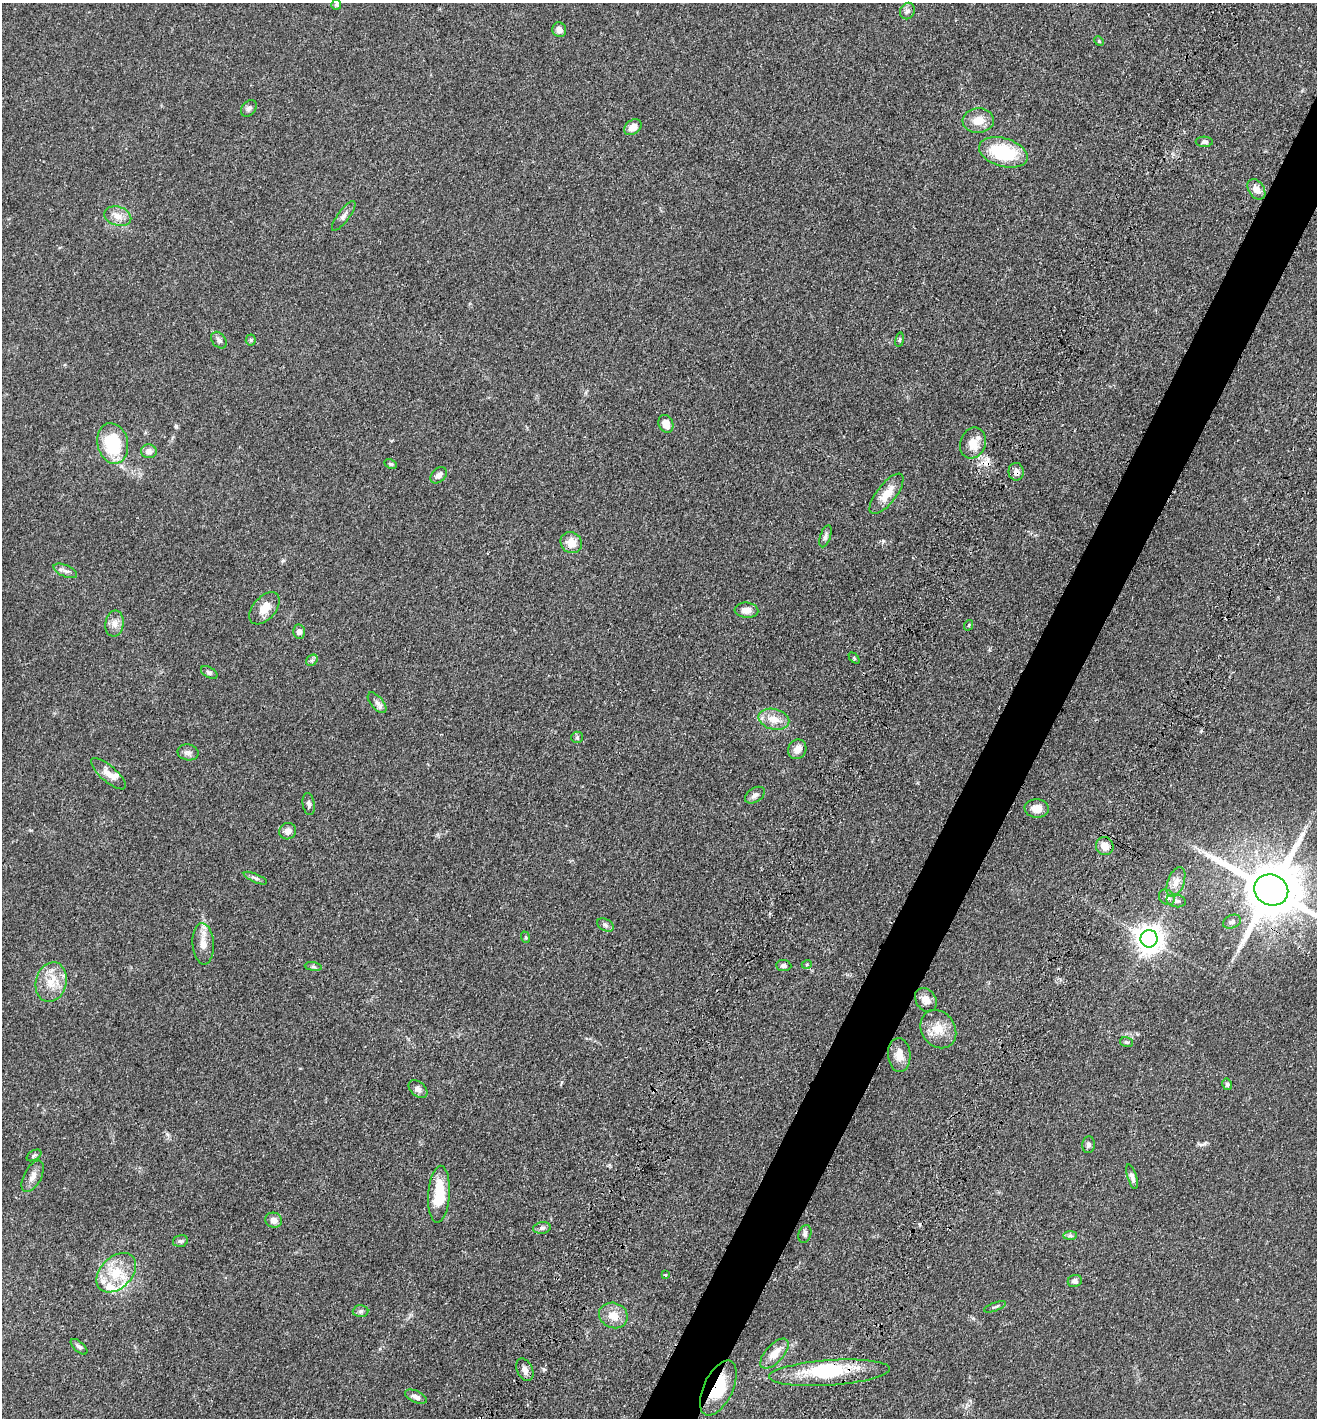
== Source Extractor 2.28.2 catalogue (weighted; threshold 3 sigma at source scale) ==
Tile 10 of 4 x 4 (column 2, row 3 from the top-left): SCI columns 1650-2964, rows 1557-2972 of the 6066 x 6001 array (HDU 1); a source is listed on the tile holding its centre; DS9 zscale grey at full resolution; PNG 1319 x 1420 px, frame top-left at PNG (2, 3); each listed source drawn as its Kron ellipse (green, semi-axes under 4 px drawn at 4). Shown black and unused: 4% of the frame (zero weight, under 3 of 4 exposures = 11% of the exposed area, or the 3 px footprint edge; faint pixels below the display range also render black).
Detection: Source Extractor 2.28.2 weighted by HDU 2 'WHT'; one run over the whole footprint, this tile lists its part. Background 0.0631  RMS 0.0045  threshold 0.0202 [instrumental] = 3 sigma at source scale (4.5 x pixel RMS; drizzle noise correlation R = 1.50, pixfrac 1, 0.05/0.05 arcsec/px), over >= 5 px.
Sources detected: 91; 1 inside a brighter object's white glare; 1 cosmic-ray / hot-pixel residue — neither listed nor drawn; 2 inside a brighter listed object's ellipse — not listed separately; the other 87 listed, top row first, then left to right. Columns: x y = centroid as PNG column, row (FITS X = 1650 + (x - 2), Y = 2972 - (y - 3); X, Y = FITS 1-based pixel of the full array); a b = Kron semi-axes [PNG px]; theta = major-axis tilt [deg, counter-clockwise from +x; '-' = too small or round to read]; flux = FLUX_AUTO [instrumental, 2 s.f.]
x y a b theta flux
336 4 5 5 - 0.83
907 11 8 7 - 1.5
559 30 7 6 - 2.2
1099 41 5 4 - 0.46
249 108 9 6 50 1.4
978 121 15 12 3 6
633 127 10 7 37 3.9
1204 142 8 5 -2 1.1
1003 152 25 14 -17 25
1256 189 11 7 -55 3.3
118 216 14 9 -16 3.8
344 216 18 5 53 2
219 340 9 6 -51 1.5
251 340 5 5 - 0.71
900 340 7 3 81 0.59
666 424 9 7 -65 3.3
113 443 21 15 -77 23
973 443 16 12 70 6.8
149 451 8 7 - 2.7
391 464 6 4 -26 0.73
1016 472 9 7 -87 2
439 475 9 6 44 1.9
886 494 24 9 52 6.7
825 536 11 5 72 1.5
571 543 11 10 - 5
65 571 12 5 -24 1.6
264 608 19 11 48 5.5
746 610 12 7 -5 3
114 624 13 9 82 3
969 625 5 3 - 0.38
299 632 7 6 - 1.6
854 658 6 4 -47 0.56
312 660 6 5 - 0.86
209 672 9 5 -32 1
377 703 12 6 -50 2
774 719 16 10 -14 5.7
577 737 6 5 - 0.71
797 749 10 9 - 3.4
188 752 10 8 -11 1.8
108 774 22 8 -41 4
755 795 11 7 33 1.9
309 804 11 6 -81 1.2
1037 808 12 9 -5 4.9
288 831 8 8 - 2.7
1105 846 9 8 - 4.7
255 878 12 4 -23 1
1176 882 15 8 68 3.6
1271 890 17 15 -25 3400
1167 897 8 7 - 1.6
1176 901 9 6 -12 1.4
1232 922 9 6 22 1.4
605 925 9 5 -28 1.1
525 937 6 3 -71 0.44
1149 939 9 8 - 500
203 944 21 10 -86 4.7
807 964 5 3 - 0.4
784 966 7 5 -5 1.3
313 967 8 4 -9 0.89
51 982 20 15 75 8.6
926 1000 13 10 -56 3.5
938 1029 20 16 -55 8
1126 1042 6 4 -17 0.75
899 1055 17 11 -85 4.8
1227 1084 6 4 -78 0.69
418 1089 11 7 -39 1.9
1088 1145 8 6 83 1.2
34 1155 8 5 31 0.82
33 1176 17 8 62 3
1132 1177 13 4 -73 1.6
439 1194 28 11 86 15
274 1220 8 7 - 2.3
542 1228 9 5 8 1.2
805 1234 9 6 72 1.2
1070 1236 7 4 1 0.86
180 1241 8 5 15 1
116 1273 23 16 44 13
666 1275 4 2 - 0.33
1075 1281 7 6 - 1.6
995 1307 11 3 20 0.71
360 1311 8 6 2 1.1
613 1315 15 12 -22 5.7
79 1347 10 5 -42 1
774 1354 18 9 47 5.7
525 1370 12 7 -64 2.5
829 1373 60 12 4 23
718 1388 30 14 64 16
416 1397 11 5 -25 2.1
Overlapping masked pixels (flux is a lower limit): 4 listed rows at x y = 1016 472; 1271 890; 829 1373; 718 1388
Isophote crosses this tile's border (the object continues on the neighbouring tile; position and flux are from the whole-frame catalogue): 1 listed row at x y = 1271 890
Unlisted compact peaks at least as high as the median listed source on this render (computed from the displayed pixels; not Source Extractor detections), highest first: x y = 176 426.